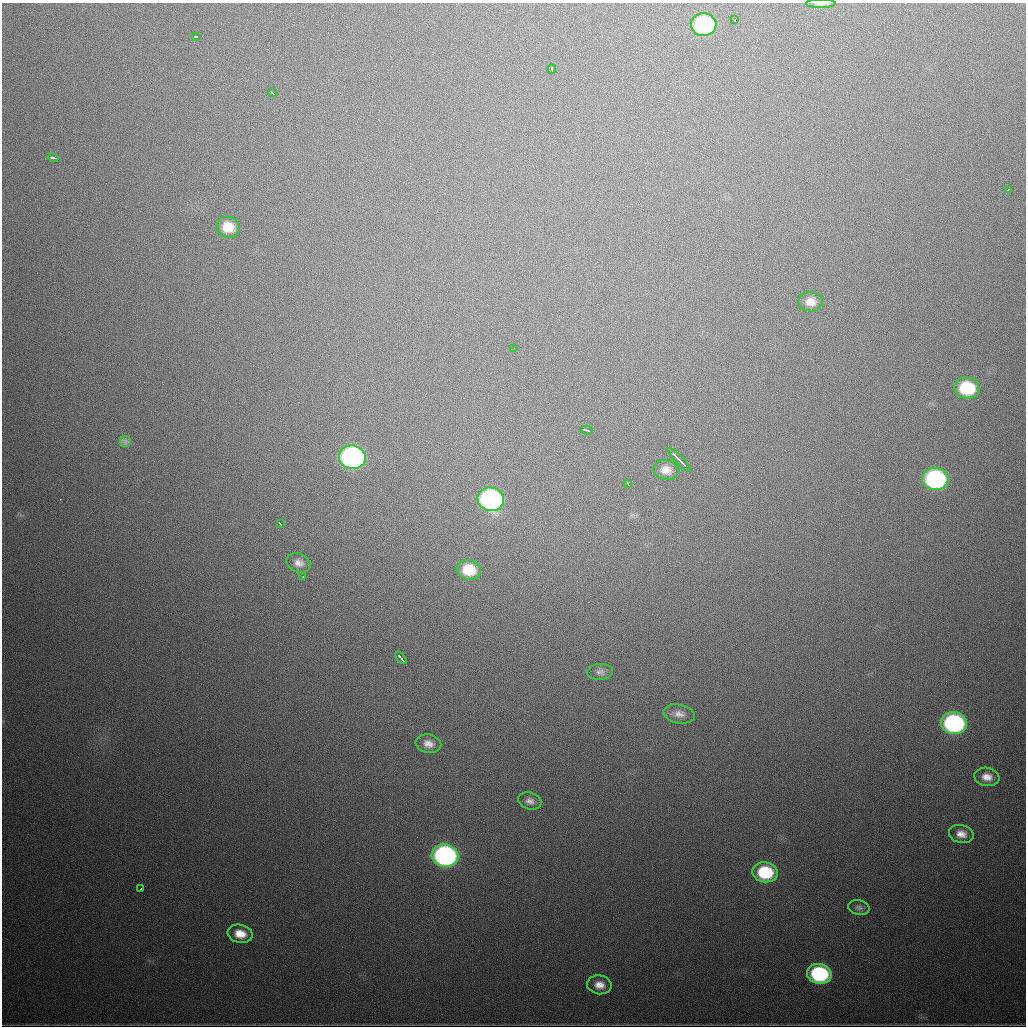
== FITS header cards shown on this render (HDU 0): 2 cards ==
NAXIS1  =                 1024
NAXIS2  =                 1024

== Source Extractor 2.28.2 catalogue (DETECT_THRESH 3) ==
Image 1024 x 1024 px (HDU 0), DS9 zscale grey, 1 PNG px = 1 image px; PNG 1028 x 1028 px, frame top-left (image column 1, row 1024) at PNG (2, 3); each listed source drawn as its Kron ellipse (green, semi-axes under 4 px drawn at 4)
Background 653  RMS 20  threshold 61.4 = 3 sigma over >= 5 px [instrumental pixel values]
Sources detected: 39; all 39 listed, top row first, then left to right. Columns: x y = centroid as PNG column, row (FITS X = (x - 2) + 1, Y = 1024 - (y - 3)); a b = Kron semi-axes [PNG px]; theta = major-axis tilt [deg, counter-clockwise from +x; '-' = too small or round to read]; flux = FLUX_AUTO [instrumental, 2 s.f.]
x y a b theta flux
821 4 15 4 0 4800
735 20 3 2 - 3500
704 25 13 11 -2 170000
195 36 4 2 - 2400
552 69 5 2 - 2000
272 93 4 2 - 2100
53 157 5 3 - 10000
1008 190 3 2 - 1500
228 227 12 10 -15 25000
810 302 12 9 -1 12000
514 348 2 2 - 2900
967 388 12 10 -6 74000
587 430 6 2 -11 5500
125 441 6 6 - 3400
352 457 13 11 -9 480000
679 460 16 2 -45 11000
666 470 12 10 -12 12000
935 479 13 11 -6 260000
628 483 4 2 - 2600
491 499 13 11 -13 330000
280 523 3 2 - 2200
299 563 12 9 -21 9000
469 570 12 9 -11 36000
303 577 2 2 - 2300
401 658 7 3 -49 7700
600 672 13 8 4 6200
679 714 16 9 -11 10000
954 723 13 11 -8 280000
428 744 13 9 -12 10000
987 777 13 9 -9 13000
530 801 12 8 -17 7700
961 834 12 9 -14 12000
445 856 13 11 -11 450000
765 872 13 10 -8 78000
140 889 2 2 - 1400
859 908 11 7 -12 4600
240 934 13 9 -12 19000
819 974 12 10 -10 160000
599 985 12 9 -9 13000
At the frame edge (FLAGS 8, measured only in part): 1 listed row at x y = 821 4